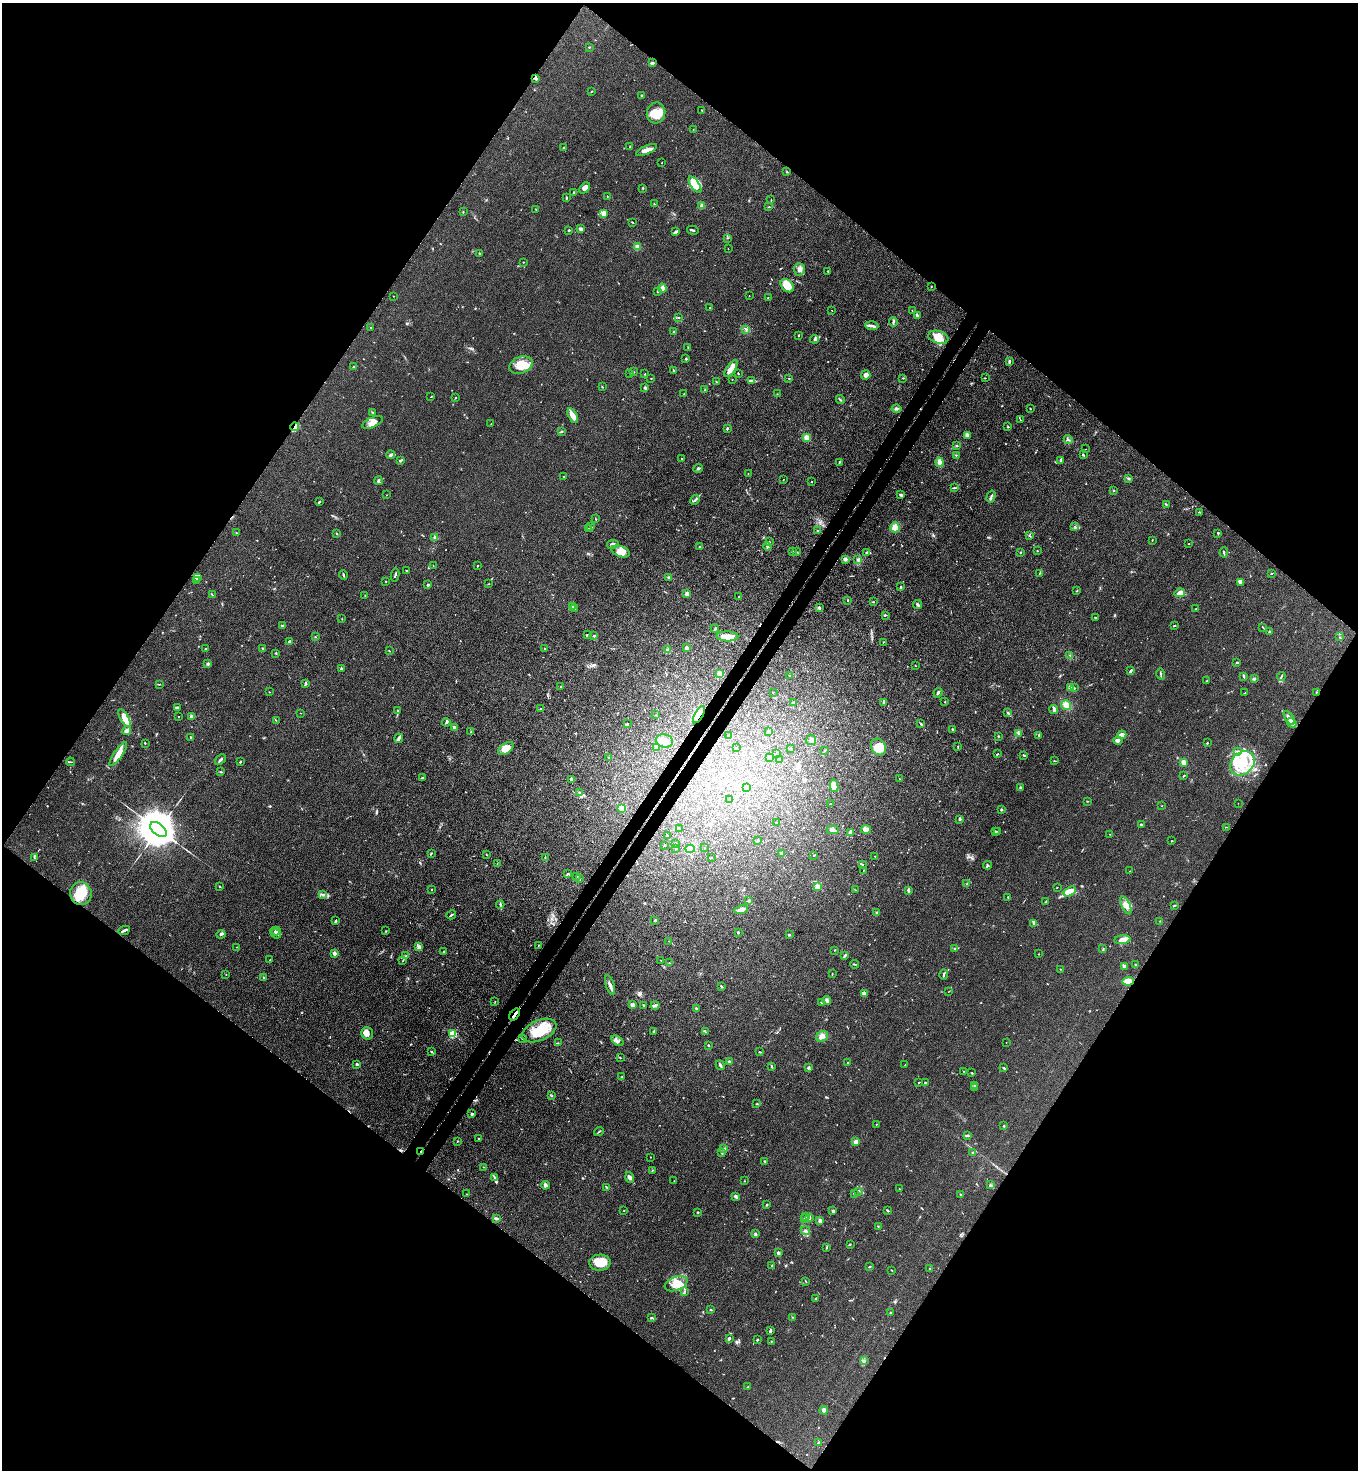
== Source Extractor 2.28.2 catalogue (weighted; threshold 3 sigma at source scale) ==
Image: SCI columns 200-5622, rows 37-5907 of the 5963 x 5945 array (HDU 1 of 3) = the unmasked area's bounding box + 8 px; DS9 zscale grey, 4 x 4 block average (1 PNG px = mean of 4 x 4 image px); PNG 1360 x 1472 px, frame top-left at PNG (2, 3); each listed source drawn as its Kron ellipse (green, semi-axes under 4 px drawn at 4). Shown black and unused: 50% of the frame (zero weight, under 3 of 4 exposures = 5% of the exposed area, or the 3 px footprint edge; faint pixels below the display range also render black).
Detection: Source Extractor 2.28.2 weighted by HDU 2 'WHT'. Background 0.104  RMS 0.0074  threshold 0.0334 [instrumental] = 3 sigma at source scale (4.5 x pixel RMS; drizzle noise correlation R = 1.50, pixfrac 1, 0.05/0.05 arcsec/px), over >= 5 px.
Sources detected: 733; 1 too faint to see at this stretch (4 x 4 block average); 3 inside a brighter object's white glare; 6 cosmic-ray / hot-pixel residue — neither listed nor drawn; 22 coinciding with a brighter row at this scale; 44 inside a brighter listed object's ellipse — not listed separately; of the other 657, all 500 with FLUX_AUTO >= 1.47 (the completeness limit of this list) listed and drawn (157 fainter detections not listed), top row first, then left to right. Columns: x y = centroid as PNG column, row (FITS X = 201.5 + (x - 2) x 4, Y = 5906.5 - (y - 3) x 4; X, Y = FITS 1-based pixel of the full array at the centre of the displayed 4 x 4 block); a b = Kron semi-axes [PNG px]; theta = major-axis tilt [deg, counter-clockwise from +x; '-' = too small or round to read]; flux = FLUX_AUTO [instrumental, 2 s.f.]
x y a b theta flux
589 47 2 2 - 3.8
652 63 3 2 - 8.4
536 79 4 2 - 5.3
592 91 2 2 - 2.9
642 95 3 2 - 5.8
702 110 2 2 - 2.8
656 113 10 9 - 62
693 129 2 2 - 1.7
630 146 2 2 - 2.1
563 148 3 2 - 3.8
647 150 11 3 24 26
662 163 3 2 - 1.5
787 172 2 2 - 4
695 185 9 4 -55 55
585 188 6 4 49 17
643 188 2 2 - 5.2
574 193 2 2 - 7.8
607 197 2 2 - 1.7
566 198 4 2 - 6.1
771 200 2 2 - 1.5
654 204 3 2 - 2
702 206 2 2 - 82
769 207 3 2 - 2.4
536 209 2 2 - 2.3
463 211 2 2 - 2.7
603 213 3 3 - 51
632 222 3 2 - 3.2
581 229 2 2 - 20
569 230 2 2 - 5.7
693 230 6 2 -14 7.1
676 231 4 2 - 10
727 238 2 2 - 2.3
637 247 2 2 - 120
728 249 2 2 - 2.6
479 253 2 2 - 3.8
523 262 2 2 - 2.1
799 269 6 5 - 16
828 271 3 2 - 2.9
787 286 8 5 -43 68
931 287 2 2 - 1.9
662 288 4 3 - 17
658 291 2 2 - 3.6
394 296 2 2 - 2
749 296 2 2 - 1.6
768 298 2 2 - 1.9
710 308 2 2 - 2.1
831 310 2 2 - 2.6
912 311 2 2 - 1.6
917 316 3 2 - 5.9
679 317 2 2 - 1.8
893 322 4 2 - 4.3
872 326 6 3 -5 13
371 327 2 2 - 1.9
746 329 2 2 - 2.8
674 331 2 2 - 5.6
799 335 2 2 - 2.7
938 337 10 6 -17 53
815 339 4 4 - 9.5
688 347 2 2 - 2
686 359 3 2 - 3.7
1009 361 3 2 - 7.2
521 365 12 8 20 66
354 367 3 2 - 2.3
731 369 10 3 55 51
674 371 2 2 - 2.1
633 372 2 2 - 7.3
630 373 4 2 - 3.9
738 373 2 2 - 3.6
645 374 2 2 - 3
866 375 5 4 - 19
651 378 2 2 - 1.7
903 378 3 2 - 3.2
985 378 2 2 - 1.9
732 379 2 2 - 2
789 379 2 2 - 2.3
751 380 3 2 - 5.8
716 382 2 2 - 3.3
602 387 2 2 - 3.7
645 388 2 2 - 7.2
704 390 2 2 - 1.6
684 394 2 2 - 4.1
777 394 2 2 - 2.1
431 396 3 2 - 1.8
456 398 2 2 - 1.8
840 400 4 2 - 4.7
1030 408 2 2 - 3.2
896 409 5 3 - 7.4
373 412 2 2 - 2.3
573 416 8 3 -62 42
1020 420 3 2 - 2.6
372 422 11 5 24 31
491 424 2 2 - 1.7
295 427 4 2 - 22
1008 427 2 2 - 7.2
727 429 3 2 - 5.2
561 431 2 2 - 2.6
967 435 3 3 - 19
807 437 2 2 - 160
1068 439 5 2 - 5.3
957 445 2 2 - 2.1
1085 449 2 2 - 1.8
390 455 4 2 - 8.9
956 455 2 2 - 3
1083 455 4 2 - 4.5
682 458 2 2 - 2.3
1061 460 4 2 - 6.9
400 461 3 2 - 9.1
839 462 3 2 - 2.6
940 462 4 3 - 20
698 468 5 2 - 6.4
748 474 2 2 - 1.5
564 476 2 2 - 1.8
1128 478 3 2 - 3.6
783 479 2 2 - 1.9
378 481 4 2 - 7
811 482 2 2 - 2.6
954 488 2 2 - 3.9
1114 491 2 2 - 3.8
387 495 2 2 - 2.5
901 495 2 2 - 11
991 497 6 2 75 6.1
695 500 5 2 - 6.2
319 502 2 2 - 5.5
1166 505 2 2 - 3.7
1200 512 2 2 - 2.1
596 519 2 2 - 1.9
590 526 3 2 - 6.4
1074 526 2 2 - 1.5
895 527 5 4 - 32
588 528 3 2 - 3.1
818 530 3 2 - 5.9
236 533 3 2 - 2.5
336 533 3 2 - 2.2
1218 533 2 2 - 4.6
1030 536 2 2 - 3.8
434 537 3 2 - 3.6
1152 540 2 2 - 2.9
769 542 3 2 - 3
613 544 6 3 11 18
1189 544 3 2 - 1.6
767 546 4 2 - 6.4
699 547 4 2 - 3.7
621 551 9 5 -21 43
1037 551 2 2 - 2.5
792 552 2 2 - 3.1
797 552 3 2 - 3.5
866 552 4 2 - 5.5
1020 552 2 2 - 3.9
1224 552 5 2 - 5.6
845 559 2 2 - 25
858 559 4 3 - 7.8
433 565 2 2 - 1.6
477 566 2 2 - 3.2
406 570 2 2 - 2.4
1040 573 2 2 - 1.7
1271 574 2 2 - 2.8
343 575 4 2 - 4.5
395 575 6 2 79 5.8
197 577 4 2 - 5.6
669 577 3 2 - 5.2
197 580 2 2 - 3.6
386 581 2 2 - 2.3
1240 583 4 3 - 7.5
489 584 2 2 - 1.7
428 585 2 2 - 27
901 587 3 2 - 5.7
1077 591 2 2 - 2.4
687 593 2 2 - 26
1180 593 5 3 - 33
212 595 3 2 - 2.8
365 595 2 2 - 1.6
739 596 2 2 - 1.5
848 601 2 2 - 3.7
873 602 2 2 - 3
918 604 4 2 - 7.2
573 606 3 2 - 3
819 608 4 3 - 6.4
574 609 3 2 - 3.1
1196 609 2 2 - 6.1
885 615 2 2 - 3.5
1096 618 2 2 - 1.7
342 619 2 2 - 2
1175 625 4 2 - 3.1
282 626 2 2 - 4.5
1263 627 4 2 - 2.2
715 629 4 2 - 4.2
1270 632 2 2 - 14
587 635 2 2 - 4.7
594 636 3 2 - 3.1
727 636 11 5 -2 46
315 637 2 2 - 2
1340 637 2 2 - 1.5
289 641 3 2 - 11
883 642 2 2 - 2.7
263 648 2 2 - 6.9
545 648 2 2 - 3.5
687 648 2 2 - 56
205 649 2 2 - 3.1
389 650 2 2 - 1.5
667 650 2 2 - 2.4
276 653 2 2 - 6.3
1070 655 2 2 - 1.9
1237 662 2 2 - 4
207 664 4 3 - 5.3
915 666 2 2 - 2.3
341 668 4 2 - 3.1
1131 671 3 2 - 10
719 673 2 2 - 48
1161 674 6 2 -75 4.6
789 675 2 2 - 1.8
1244 676 4 2 - 5.7
1281 676 4 2 - 4
1254 679 3 3 - 5.6
1207 681 2 2 - 3.5
306 683 3 2 - 5.3
159 684 2 2 - 1.8
561 686 2 2 - 1.9
1071 687 2 2 - 38
1074 688 2 2 - 2.1
269 692 2 2 - 1.6
773 692 2 2 - 1.7
1316 692 2 2 - 2.4
938 693 5 2 - 8.6
1245 693 2 2 - 2.5
945 702 2 2 - 1.9
793 703 2 2 - 11
883 703 3 2 - 3.5
1066 705 5 5 - 24
177 707 2 2 - 2.5
541 709 3 2 - 3.4
1054 709 5 2 - 6.9
397 710 3 2 - 2.7
1008 712 2 2 - 3.2
300 713 2 2 - 1.7
655 715 2 2 - 2.2
699 715 9 3 61 29
191 716 2 2 - 60
179 717 2 2 - 5.1
124 718 10 3 -61 60
1289 718 8 3 -58 29
276 720 3 2 - 1.8
446 722 4 2 - 6.7
1292 723 5 3 - 34
627 724 2 2 - 2
921 724 4 2 - 4.8
454 728 4 3 - 11
953 729 2 2 - 5.3
126 731 4 3 - 15
471 732 2 2 - 1.9
768 732 2 2 - 11
1019 733 4 2 - 5.6
1039 735 3 2 - 4.2
1122 735 4 3 - 23
729 736 2 2 - 2.3
998 736 2 2 - 2.5
190 737 2 2 - 2.6
399 738 5 3 - 10
811 740 5 5 - 14
1118 740 5 4 - 8.8
664 741 8 6 -12 34
145 743 2 2 - 2.4
1207 743 2 2 - 3.7
958 746 2 2 - 2
657 747 2 2 - 38
878 747 9 7 -61 66
736 748 2 2 - 2.1
506 749 9 5 35 45
791 749 3 2 - 6.7
825 750 3 2 - 3.2
1238 751 3 2 - 5.7
118 754 14 4 56 39
776 754 2 2 - 1.5
997 754 3 2 - 3.2
1024 755 3 2 - 4.9
769 757 2 2 - 34
609 758 2 2 - 7
780 759 2 2 - 4.5
220 760 6 2 41 9.2
1054 761 3 2 - 2.1
70 762 4 2 - 3.9
241 762 2 2 - 2.9
1184 762 4 3 - 16
1242 763 14 10 46 130
220 772 3 2 - 2.6
1184 776 3 2 - 4
422 777 3 2 - 4
899 779 3 2 - 1.7
571 780 3 2 - 8.7
834 786 6 4 -77 37
746 788 3 2 - 56
1020 788 3 2 - 4.8
579 792 3 2 - 3.7
730 799 2 2 - 1.8
1088 801 2 2 - 2.8
1238 803 2 2 - 2.6
831 804 3 2 - 1.9
1162 806 2 2 - 1.6
622 808 2 2 - 87
1001 809 2 2 - 24
960 819 3 3 - 5.6
777 823 2 2 - 2.3
1141 825 3 2 - 7
1226 827 3 2 - 1.5
158 829 9 5 -39 24000
679 829 2 2 - 3.5
866 829 5 3 - 34
833 830 6 2 -2 11
996 831 2 2 - 2.8
998 831 3 2 - 2.4
851 832 2 2 - 30
1110 834 2 2 - 1.5
668 836 3 2 - 5.8
758 840 2 2 - 4.1
1171 841 2 2 - 3
675 843 2 2 - 2.1
664 845 2 2 - 1.9
676 848 2 2 - 3
705 848 2 2 - 1.5
690 849 4 4 - 50
431 854 3 2 - 4.2
486 854 2 2 - 2
782 854 3 3 - 17
814 855 2 2 - 1.9
875 856 2 2 - 2.5
34 857 3 2 - 4.4
711 857 2 2 - 2.8
545 858 2 2 - 2.4
497 863 2 2 - 1.7
862 864 3 2 - 3.8
987 865 4 2 - 5.8
864 870 2 2 - 1.5
1130 871 2 2 - 3
568 874 3 2 - 4.2
576 876 2 2 - 2
580 879 3 2 - 3.4
967 884 3 2 - 4.3
220 887 3 2 - 2.1
818 887 2 2 - 150
1057 887 2 2 - 2.8
432 890 2 2 - 1.8
855 890 2 2 - 1.9
908 890 3 2 - 4.9
1070 892 6 3 32 84
81 894 11 10 - 110
322 894 2 2 - 2.8
1008 897 2 2 - 2.6
749 901 3 2 - 6.7
1046 902 3 2 - 3.8
500 905 4 2 - 7
1126 905 10 4 -65 28
1174 905 3 2 - 4.3
741 910 7 3 15 26
877 913 3 2 - 8.3
451 915 5 2 - 5.9
655 920 2 2 - 4.4
336 921 3 2 - 2.9
1160 921 2 2 - 1.8
1034 924 3 2 - 5
124 930 6 2 24 13
276 931 5 3 - 10
386 931 2 2 - 2.2
738 933 3 2 - 4.4
221 934 4 2 - 9.6
276 934 5 2 - 5.3
789 935 2 2 - 15
1122 940 8 4 5 31
669 941 2 2 - 1.6
539 945 2 2 - 2.6
236 947 2 2 - 2.6
419 947 2 2 - 2.3
955 949 3 2 - 5.1
1103 949 3 2 - 2.7
835 950 2 2 - 2.8
443 951 2 2 - 1.7
334 953 2 2 - 52
1038 954 2 2 - 1.6
845 955 4 2 - 7.7
406 956 3 2 - 5
270 960 2 2 - 6.7
661 960 2 2 - 1.8
403 961 2 2 - 2
669 963 2 2 - 2.6
855 964 4 2 - 3.8
1135 965 2 2 - 2.3
1125 967 4 3 - 8.1
1060 969 2 2 - 1.6
226 974 2 2 - 3.2
832 974 2 2 - 2.4
944 974 5 2 - 8.1
263 977 3 2 - 3.6
1128 981 6 4 5 40
610 985 10 3 -71 19
721 986 4 2 - 4.2
949 991 3 2 - 2
864 994 3 3 - 14
827 1000 4 3 - 11
495 1001 2 2 - 1.7
822 1002 3 2 - 4
632 1005 2 2 - 27
644 1005 3 2 - 3.6
655 1005 4 2 - 11
696 1009 3 2 - 5.8
515 1015 7 2 52 8.7
539 1031 18 10 24 130
653 1031 3 2 - 2.1
705 1032 2 2 - 2
367 1033 6 6 - 23
453 1034 2 2 - 310
822 1036 6 5 - 20
523 1039 4 2 - 4.8
617 1041 7 2 -33 9.8
1006 1042 2 2 - 1.6
558 1043 2 2 - 2.1
708 1045 2 2 - 3.2
431 1052 3 2 - 3.7
759 1052 2 2 - 3.5
620 1058 2 2 - 1.5
729 1061 2 2 - 7
848 1063 3 2 - 2.6
357 1064 2 2 - 8.8
720 1065 5 2 - 6.3
905 1065 2 2 - 1.7
772 1066 3 2 - 3.4
808 1067 3 2 - 7.2
1004 1068 2 2 - 4.8
964 1071 2 2 - 1.5
972 1073 2 2 - 2.5
622 1077 2 2 - 2.7
919 1082 2 2 - 2.4
925 1083 2 2 - 5.3
974 1085 2 2 - 2.7
974 1088 2 2 - 2.8
552 1096 3 2 - 3.2
757 1104 3 2 - 3.1
472 1114 2 2 - 30
876 1124 2 2 - 1.6
1004 1126 2 2 - 2.3
599 1132 5 2 - 4.6
967 1136 2 2 - 3.5
478 1138 2 2 - 2.5
457 1141 2 2 - 3
856 1142 2 2 - 41
723 1149 3 2 - 3.8
421 1152 2 2 - 4.4
722 1153 3 2 - 4.5
972 1153 2 2 - 3.9
650 1157 2 2 - 3
765 1161 2 2 - 3.8
483 1167 2 2 - 2.8
652 1170 2 2 - 1.9
495 1178 2 2 - 2.4
629 1178 6 3 -75 11
674 1181 2 2 - 1.8
744 1181 2 2 - 2.1
545 1185 4 4 - 12
990 1185 3 2 - 3.8
606 1187 3 2 - 4
899 1189 2 2 - 2
859 1191 2 2 - 1.8
466 1194 2 2 - 1.5
854 1194 3 2 - 3.2
960 1194 2 2 - 2.4
735 1196 4 2 - 7.9
767 1205 2 2 - 4.7
888 1210 3 2 - 5.4
624 1211 2 2 - 2.1
833 1211 3 2 - 4.8
698 1212 2 2 - 3.8
806 1216 4 2 - 4.2
496 1218 3 2 - 11
804 1218 3 2 - 5.4
809 1218 4 2 - 12
820 1220 3 3 - 10
878 1226 2 2 - 1.8
805 1231 5 4 - 13
755 1234 3 2 - 6.2
850 1244 2 2 - 2.5
827 1247 2 2 - 2.6
778 1253 2 2 - 40
600 1263 10 8 3 72
772 1266 2 2 - 3.2
869 1267 3 2 - 3.3
930 1269 2 2 - 3.9
892 1270 2 2 - 2.4
806 1281 4 2 - 2.4
676 1284 12 7 21 57
685 1291 2 2 - 1.5
816 1299 2 2 - 5.8
711 1310 2 2 - 4.5
890 1313 2 2 - 8.3
792 1317 2 2 - 1.6
651 1318 2 2 - 3.2
770 1331 4 3 - 6.9
729 1338 4 3 - 7
757 1340 2 2 - 4
771 1341 2 2 - 3
864 1361 2 2 - 2.3
748 1387 2 2 - 1.5
824 1410 4 4 - 16
819 1442 2 2 - 1.7
Overlapping masked pixels (flux is a lower limit): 5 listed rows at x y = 295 427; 699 715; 1128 981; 515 1015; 421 1152
Diffuse or blended objects may show on this block-average render without a row.